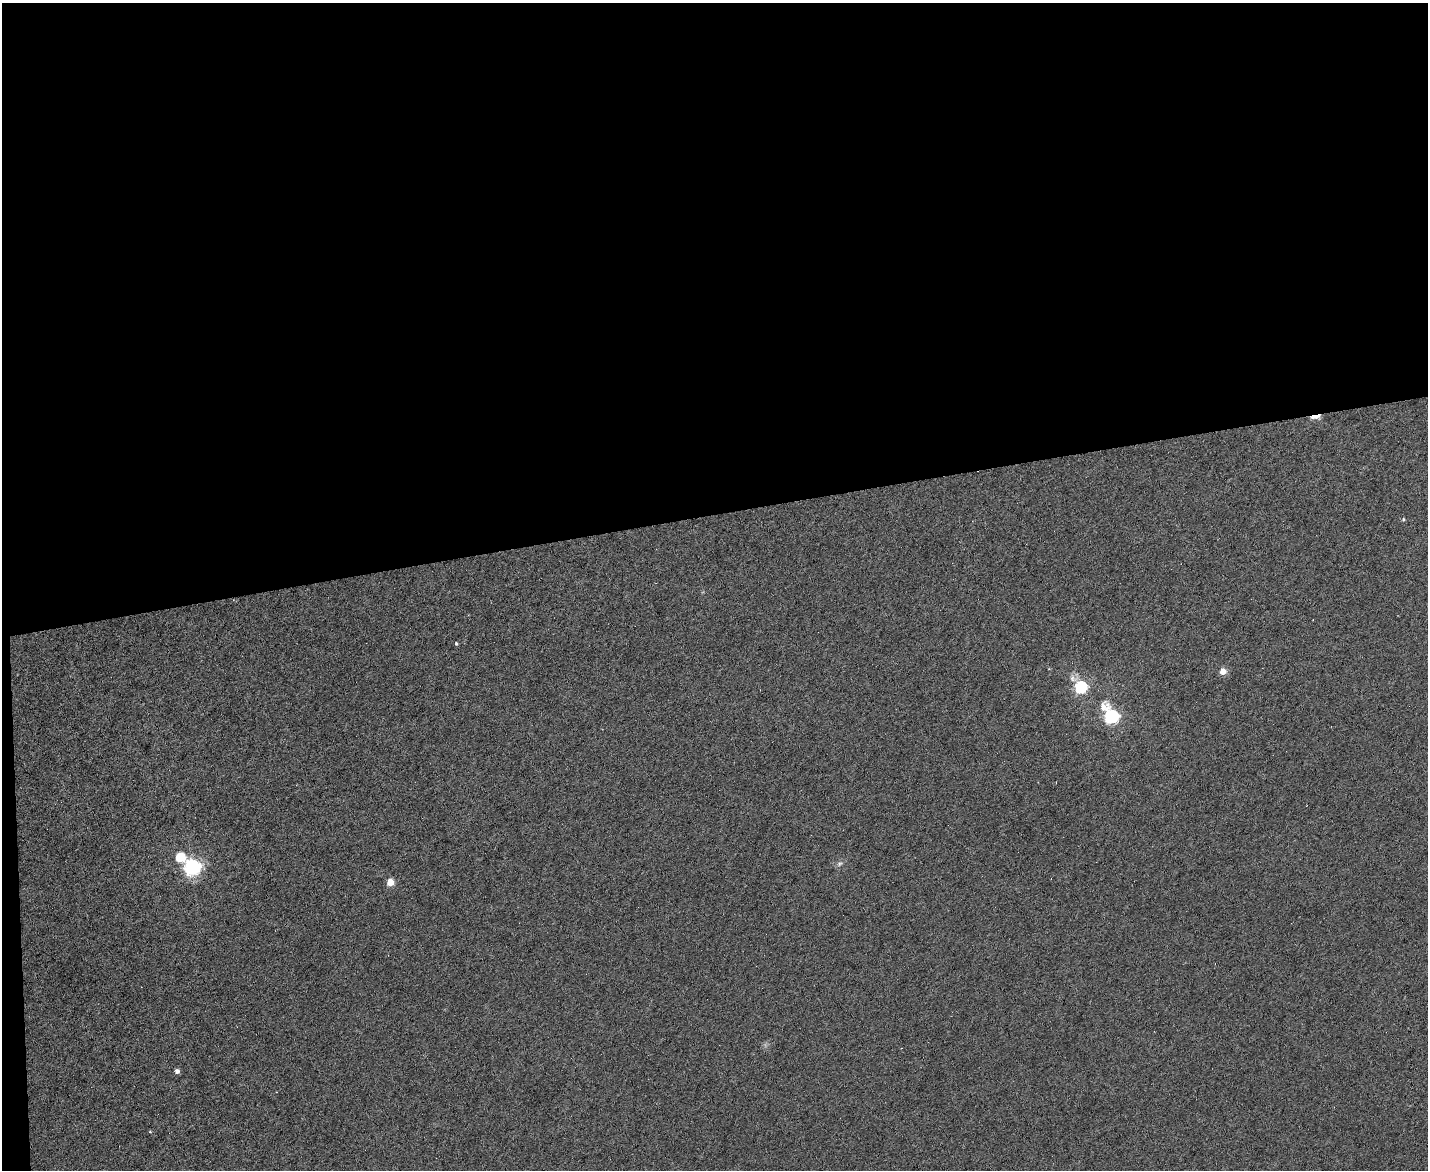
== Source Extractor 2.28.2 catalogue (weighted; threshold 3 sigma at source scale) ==
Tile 1 of 3 x 4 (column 1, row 1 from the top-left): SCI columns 240-1665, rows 3504-4671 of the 4649 x 4671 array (HDU 1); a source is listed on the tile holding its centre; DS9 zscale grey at full resolution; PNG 1430 x 1172 px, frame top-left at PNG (2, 3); no overlay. Shown black and unused: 44% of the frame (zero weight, under 4 of 8 exposures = <1% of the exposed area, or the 3 px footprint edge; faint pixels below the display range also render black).
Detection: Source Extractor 2.28.2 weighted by HDU 2 'WHT'; one run over the whole footprint, this tile lists its part. Background 0.00302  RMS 0.004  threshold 0.0164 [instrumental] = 3 sigma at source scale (4.09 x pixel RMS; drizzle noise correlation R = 1.36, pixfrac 0.8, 0.05/0.05 arcsec/px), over >= 5 px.
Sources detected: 14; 2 cosmic-ray / hot-pixel residue — not listed; the other 12 listed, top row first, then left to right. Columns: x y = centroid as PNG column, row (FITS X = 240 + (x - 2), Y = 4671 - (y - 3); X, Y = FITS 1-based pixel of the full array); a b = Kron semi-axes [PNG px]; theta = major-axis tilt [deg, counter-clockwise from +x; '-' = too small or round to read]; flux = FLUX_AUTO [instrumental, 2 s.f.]
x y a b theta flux
1315 417 13 4 5 3.1
1403 519 5 4 - 0.52
456 643 5 4 - 0.49
1223 671 5 5 - 5.3
1080 687 7 6 - 56
1111 716 8 6 -59 91
180 857 18 15 -21 6.5
839 864 8 7 - 1.1
192 867 7 6 - 140
390 882 5 5 - 7.7
177 1071 5 4 - 1.4
150 1132 4 3 - 0.35
Overlapping masked pixels (flux is a lower limit): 1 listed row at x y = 1315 417